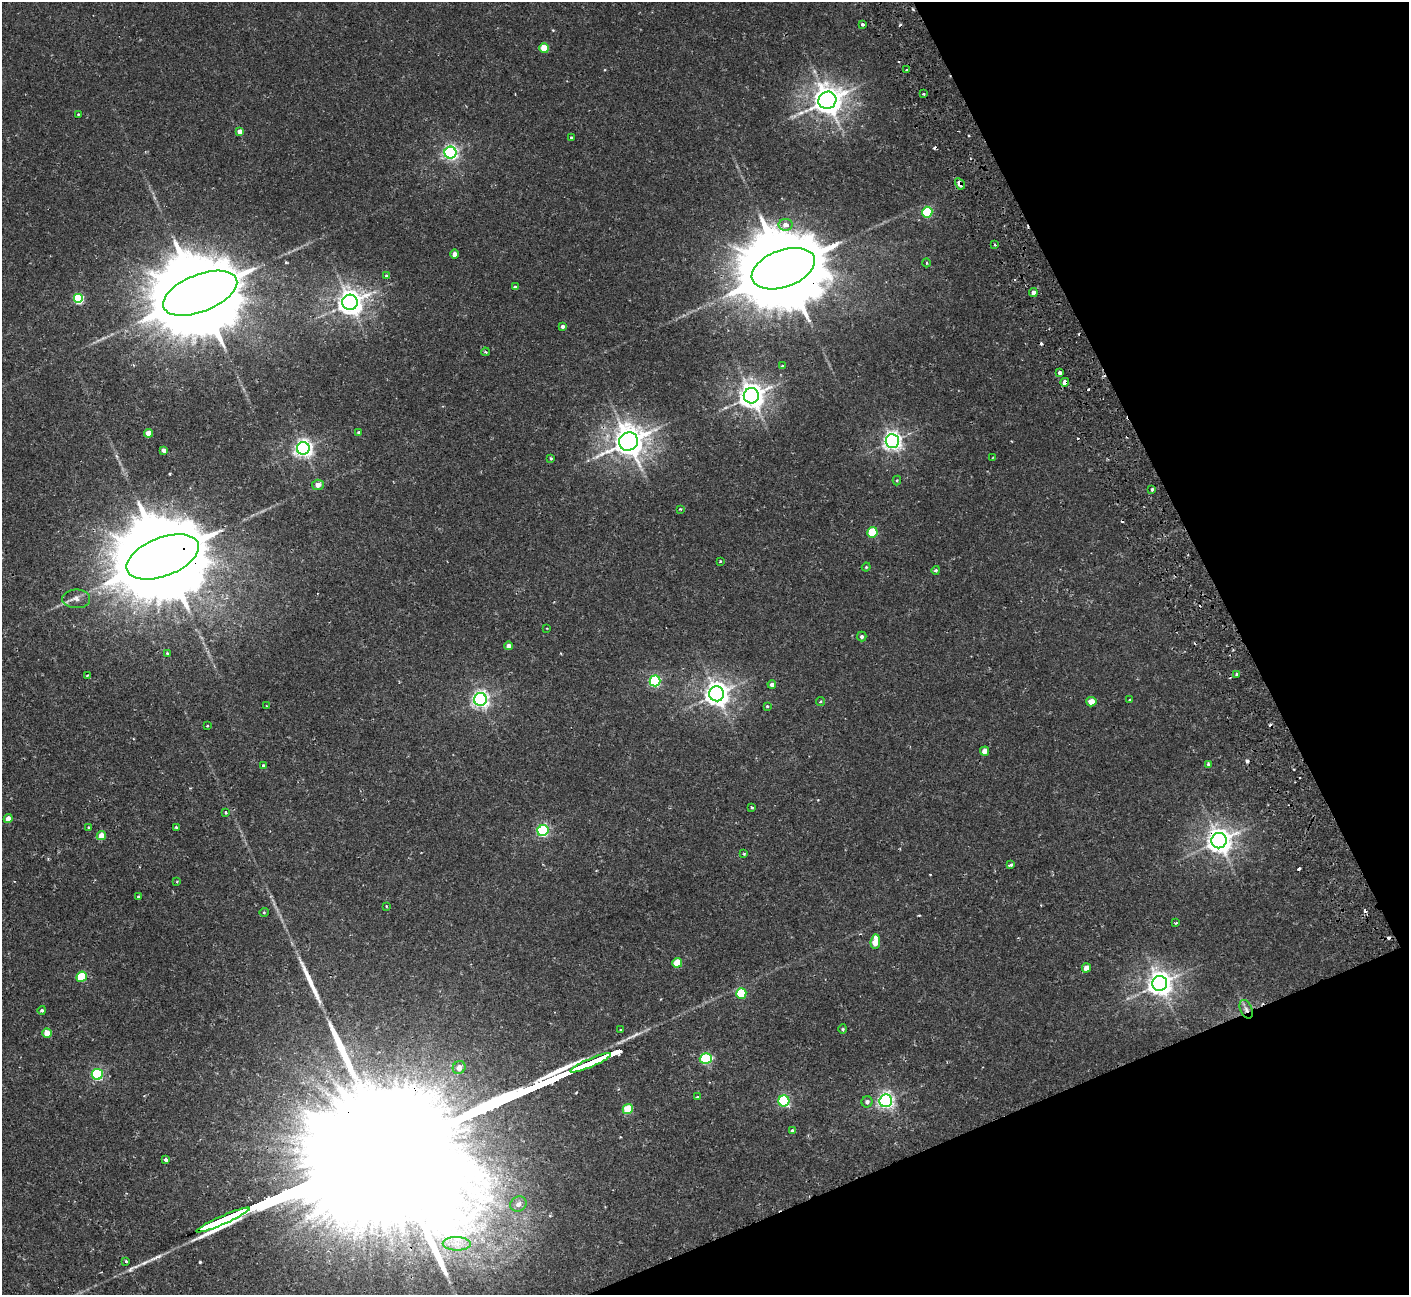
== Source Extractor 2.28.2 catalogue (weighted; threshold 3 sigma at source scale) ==
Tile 12 of 4 x 4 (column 4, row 3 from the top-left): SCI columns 4275-5681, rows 1481-2773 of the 5737 x 5675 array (HDU 1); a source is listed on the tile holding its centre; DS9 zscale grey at full resolution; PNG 1411 x 1297 px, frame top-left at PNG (2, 2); each listed source drawn as its Kron ellipse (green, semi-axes under 4 px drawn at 4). Shown black and unused: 21% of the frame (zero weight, under 2 of 3 exposures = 3% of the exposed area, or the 3 px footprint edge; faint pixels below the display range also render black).
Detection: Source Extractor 2.28.2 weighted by HDU 2 'WHT'; one run over the whole footprint, this tile lists its part. Background 0.0324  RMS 0.0027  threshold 0.0123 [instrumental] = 3 sigma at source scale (4.5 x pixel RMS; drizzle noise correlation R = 1.50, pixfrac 1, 0.05/0.05 arcsec/px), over >= 5 px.
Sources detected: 120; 12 cosmic-ray / hot-pixel residue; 2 long thin detections or spike segments (spike, bleed or trail) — neither listed nor drawn; the other 106 listed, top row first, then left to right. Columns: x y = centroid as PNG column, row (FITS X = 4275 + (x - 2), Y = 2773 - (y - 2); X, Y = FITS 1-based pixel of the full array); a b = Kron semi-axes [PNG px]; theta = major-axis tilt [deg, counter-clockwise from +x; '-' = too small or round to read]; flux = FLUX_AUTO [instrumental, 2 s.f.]
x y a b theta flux
862 25 3 3 - 1.1
544 48 5 4 - 6.3
906 70 3 2 - 0.24
923 94 3 3 - 0.3
827 100 9 8 - 410
78 114 3 2 - 0.24
240 131 4 4 - 1.8
571 138 3 3 - 0.56
450 153 6 6 - 75
960 184 6 4 -60 3.7
927 212 5 5 - 19
786 225 7 6 - 2.1
995 245 3 3 - 0.32
454 254 4 4 - 1.4
926 263 4 3 - 0.3
783 269 33 18 20 5800
386 276 4 3 - 0.36
515 287 4 4 - 0.73
1033 292 4 4 - 1.2
200 293 39 18 22 6900
78 299 5 5 - 22
350 302 8 7 - 280
562 326 4 4 - 0.67
485 352 4 3 - 0.36
782 366 3 3 - 0.33
1060 373 4 3 - 2
1065 382 4 4 - 2
751 396 7 7 - 280
359 432 4 4 - 0.51
149 433 4 4 - 3.7
628 441 10 9 - 470
892 441 7 6 - 120
303 448 6 6 - 120
163 450 4 4 - 0.9
551 458 3 3 - 0.3
993 458 3 2 - 0.21
897 480 5 4 - 0.31
318 485 6 5 - 1.8
1152 489 3 3 - 0.59
680 509 3 2 - 0.35
872 532 5 5 - 13
163 557 38 19 21 7700
720 561 3 2 - 0.27
866 567 4 4 - 0.29
936 570 4 4 - 0.46
76 599 14 9 -2 1.9
547 628 3 2 - 0.2
862 637 5 5 - 0.59
508 646 4 4 - 1.7
167 653 3 2 - 0.36
87 675 3 2 - 0.27
1237 675 3 3 - 1.3
655 681 5 5 - 36
772 684 4 4 - 1.1
717 694 7 7 - 250
480 699 6 6 - 100
1130 700 3 3 - 0.79
820 701 5 4 - 0.34
1091 702 5 4 - 3.5
267 706 4 2 - 0.19
767 706 3 3 - 0.26
207 726 2 2 - 0.23
984 751 5 4 - 1.9
1208 764 3 3 - 0.41
263 765 3 3 - 0.55
752 807 3 3 - 0.48
225 813 3 3 - 0.87
8 819 4 4 - 1.9
89 828 3 3 - 0.3
176 828 4 3 - 0.75
543 830 5 5 - 41
101 836 5 4 - 3.9
1219 841 8 7 - 270
744 854 4 3 - 0.26
1011 865 4 3 - 0.82
177 882 4 3 - 0.22
138 896 3 2 - 0.3
386 906 4 2 - 0.19
264 912 4 4 - 0.29
1176 923 3 2 - 0.26
875 942 7 4 84 5.5
677 963 5 4 - 6.5
1086 968 5 4 - 3.1
82 977 5 5 - 14
1160 983 7 7 - 250
741 993 5 5 - 15
1246 1009 10 6 -67 1.2
42 1010 4 4 - 0.45
843 1029 4 4 - 0.3
621 1030 3 3 - 0.39
47 1033 5 4 - 3.2
706 1059 6 5 - 24
591 1063 22 3 23 1200
459 1068 7 6 - 2.4
97 1074 5 5 - 33
697 1097 4 3 - 0.29
784 1101 5 5 - 33
886 1101 6 6 - 91
867 1102 5 5 - 0.86
628 1109 5 5 - 9.7
793 1131 3 3 - 1
165 1160 3 3 - 1
518 1204 8 7 - 1.8
223 1220 29 3 24 1900
457 1244 14 6 -2 2.5
126 1261 3 3 - 0.44
Overlapping masked pixels (flux is a lower limit): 8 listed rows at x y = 960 184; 783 269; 1065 382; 628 441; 163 557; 1237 675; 1219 841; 1246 1009